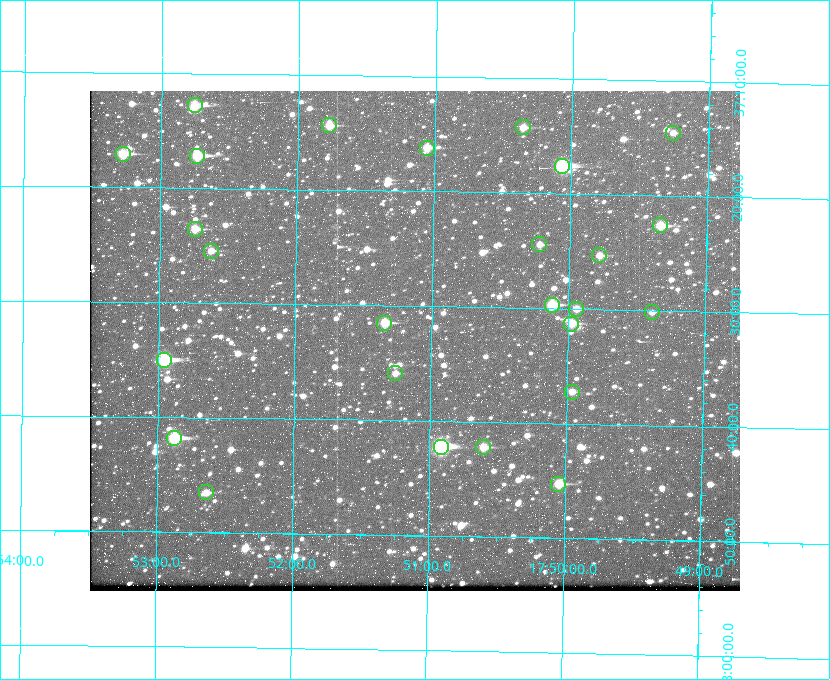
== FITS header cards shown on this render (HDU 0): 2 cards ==
NAXIS1  =                  650
NAXIS2  =                  500

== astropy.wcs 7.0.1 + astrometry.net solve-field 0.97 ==
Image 650 x 500 px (HDU 0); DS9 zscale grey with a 90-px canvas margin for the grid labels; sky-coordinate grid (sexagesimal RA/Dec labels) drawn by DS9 from the SOLVED WCS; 26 Tycho-2 reference stars matched to detected sources circled (green)
Header WCS: none
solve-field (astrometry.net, Tycho-2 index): SOLVED blind (the file carries no WCS)
Solved WCS: RA---TAN-SIP/DEC--TAN-SIP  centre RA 17:51:07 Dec +37:33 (267.78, +37.55 deg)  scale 5.23 arcsec/px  FOV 56.7' x 43.6'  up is +179 deg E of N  parity flipped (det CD > 0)
(file carries no celestial WCS; the grid is the blind solution)
Tycho-2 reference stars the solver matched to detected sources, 26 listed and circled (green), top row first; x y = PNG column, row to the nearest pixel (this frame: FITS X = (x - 90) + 1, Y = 500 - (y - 91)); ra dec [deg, ICRS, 3 dp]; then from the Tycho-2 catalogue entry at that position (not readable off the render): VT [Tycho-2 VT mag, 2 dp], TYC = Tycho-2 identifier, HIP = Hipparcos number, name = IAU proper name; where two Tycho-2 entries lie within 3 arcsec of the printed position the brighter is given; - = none
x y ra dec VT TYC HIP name
195 105 268.189 +37.213 9.71 2620-542-1 - -
329 125 267.943 +37.240 10.39 2620-505-1 - -
523 127 267.589 +37.238 11.09 2619-212-1 - -
673 133 267.316 +37.242 12.03 2619-611-1 - -
427 148 267.764 +37.270 10.17 2620-784-1 - -
123 154 268.319 +37.285 9.88 2620-536-1 - -
197 156 268.183 +37.286 8.98 2620-786-1 87506 -
562 166 267.517 +37.293 8.96 2619-379-1 - -
660 225 267.335 +37.377 10.60 2619-634-1 - -
195 229 268.186 +37.393 10.44 2620-175-1 - -
539 244 267.555 +37.408 11.50 2619-358-1 - -
211 251 268.156 +37.424 11.25 2620-712-1 - -
599 255 267.445 +37.422 11.17 2619-451-1 - -
552 305 267.531 +37.495 10.07 2619-274-1 - -
576 309 267.485 +37.500 11.33 2619-40-1 - -
652 312 267.347 +37.503 12.15 3088-638-1 - -
384 323 267.836 +37.525 9.96 3089-889-1 - -
571 324 267.494 +37.522 10.35 3088-270-1 - -
164 360 268.239 +37.584 8.64 3089-755-1 - -
395 373 267.815 +37.598 11.54 3089-1081-1 - -
572 392 267.491 +37.621 11.40 3088-1284-1 - -
174 438 268.219 +37.697 8.93 3089-671-1 - -
441 447 267.730 +37.705 8.13 3089-1203-1 87349 -
483 447 267.652 +37.703 11.04 3089-693-1 - -
558 484 267.512 +37.755 10.10 3089-2332-1 - -
206 492 268.159 +37.775 11.22 3089-2245-1 - -